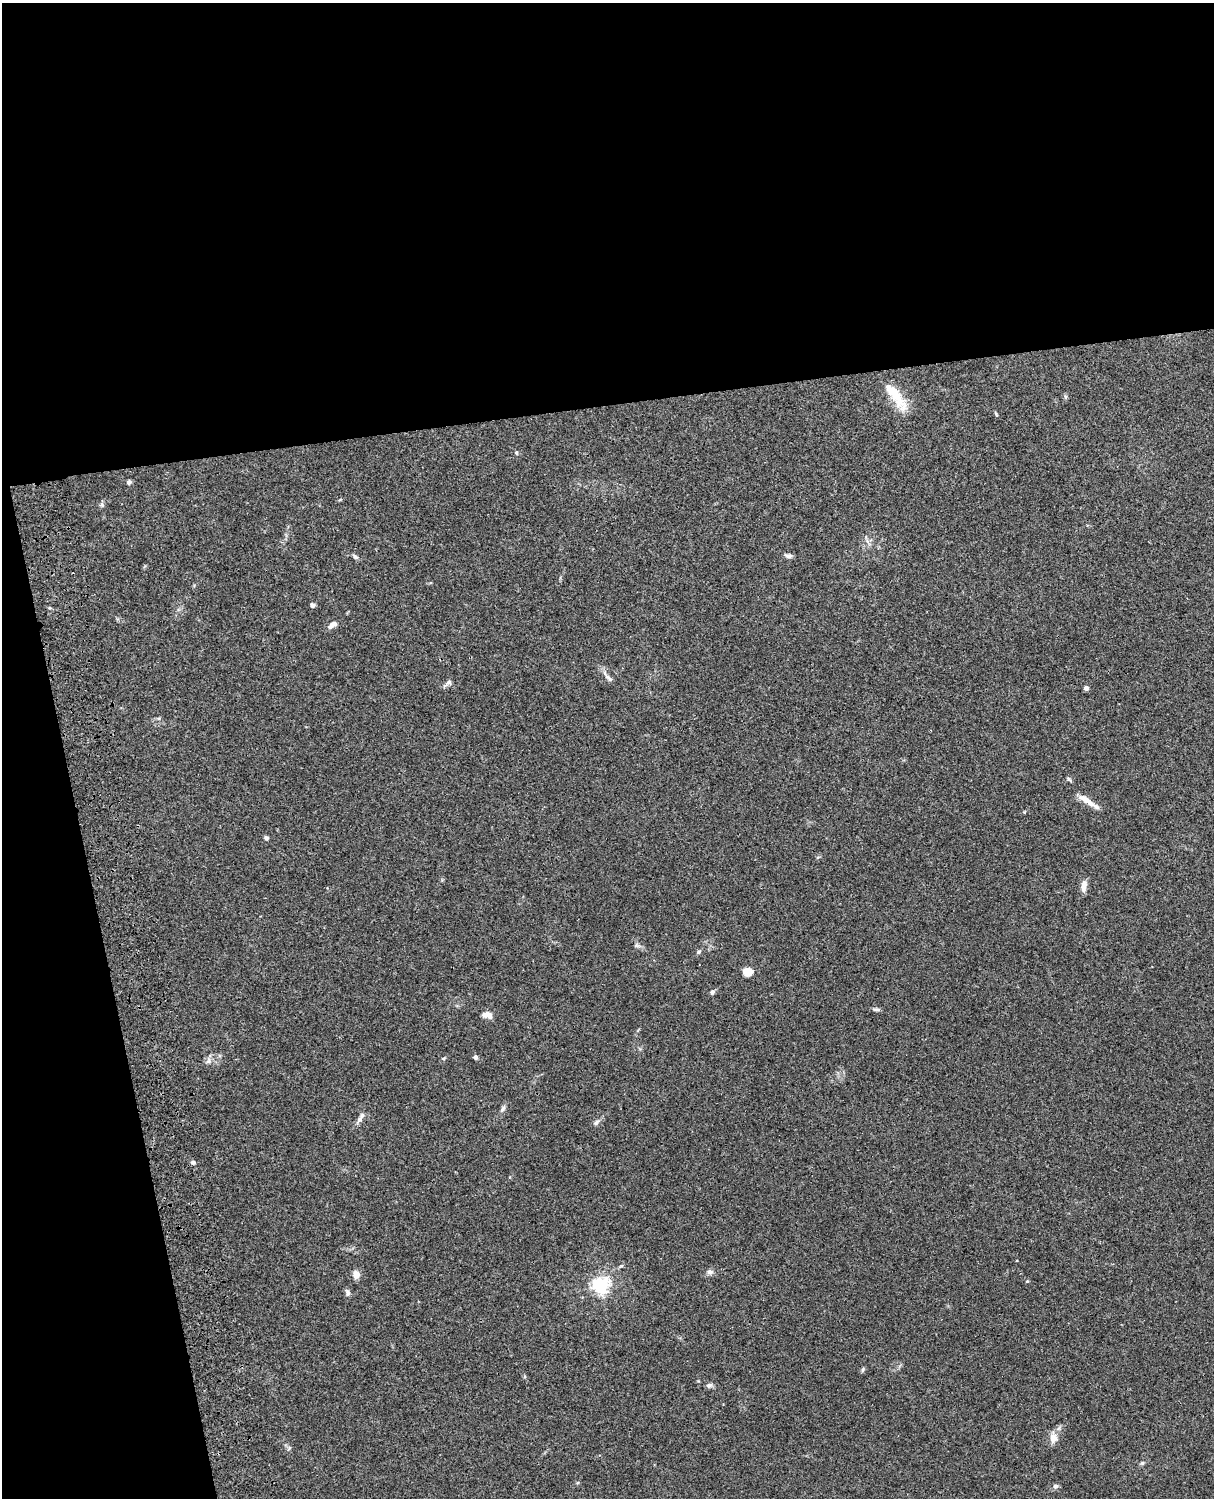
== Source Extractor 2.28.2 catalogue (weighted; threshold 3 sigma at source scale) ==
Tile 1 of 4 x 3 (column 1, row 1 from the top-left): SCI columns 120-1331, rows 3157-4652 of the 5089 x 4928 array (HDU 1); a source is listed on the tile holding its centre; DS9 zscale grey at full resolution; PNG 1216 x 1500 px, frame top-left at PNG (2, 3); no overlay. Shown black and unused: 33% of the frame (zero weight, under 3 of 4 exposures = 6% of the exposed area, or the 3 px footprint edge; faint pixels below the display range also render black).
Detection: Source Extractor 2.28.2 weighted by HDU 2 'WHT'; one run over the whole footprint, this tile lists its part. Background 0.134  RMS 0.0069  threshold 0.0312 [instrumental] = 3 sigma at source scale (4.5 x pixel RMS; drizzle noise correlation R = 1.50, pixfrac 1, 0.05/0.05 arcsec/px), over >= 5 px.
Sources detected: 39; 1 inside a brighter listed object's ellipse — not listed separately; the other 38 listed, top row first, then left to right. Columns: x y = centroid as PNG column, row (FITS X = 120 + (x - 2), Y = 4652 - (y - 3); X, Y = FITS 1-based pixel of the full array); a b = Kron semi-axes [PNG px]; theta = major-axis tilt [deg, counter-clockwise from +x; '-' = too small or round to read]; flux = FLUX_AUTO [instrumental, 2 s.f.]
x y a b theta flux
894 393 27 17 -64 18
1065 396 6 4 -19 0.94
996 414 7 3 -54 0.77
516 452 5 4 - 0.79
129 482 6 6 - 1.5
102 505 6 4 -44 1.2
788 556 9 5 -4 2
355 557 7 5 -45 1.6
312 605 6 5 - 1.3
333 624 12 6 33 3.5
609 678 14 5 -42 2.6
448 683 12 6 40 2.2
1086 688 4 4 - 3.4
1069 779 8 3 -46 1
1087 800 26 7 -35 6.9
266 838 5 5 - 1.5
1084 886 15 6 83 4.6
698 952 7 4 29 1.2
748 971 7 5 -1 29
712 992 6 5 - 1.8
875 1009 10 4 -9 1.5
487 1015 11 7 -7 4.8
475 1057 6 5 - 1.5
208 1061 9 6 71 2.2
503 1108 8 5 60 1.6
361 1117 15 5 63 2.8
596 1122 9 5 39 1.9
193 1162 5 5 - 1.5
710 1272 9 6 -6 2.1
356 1274 9 8 - 4.6
1027 1281 4 3 - 0.7
601 1285 6 6 - 220
347 1293 9 6 -73 1.8
863 1370 7 4 81 0.99
709 1385 8 6 17 1.9
1053 1438 11 9 -85 6
1142 1463 6 5 - 1.1
1055 1486 6 6 - 2